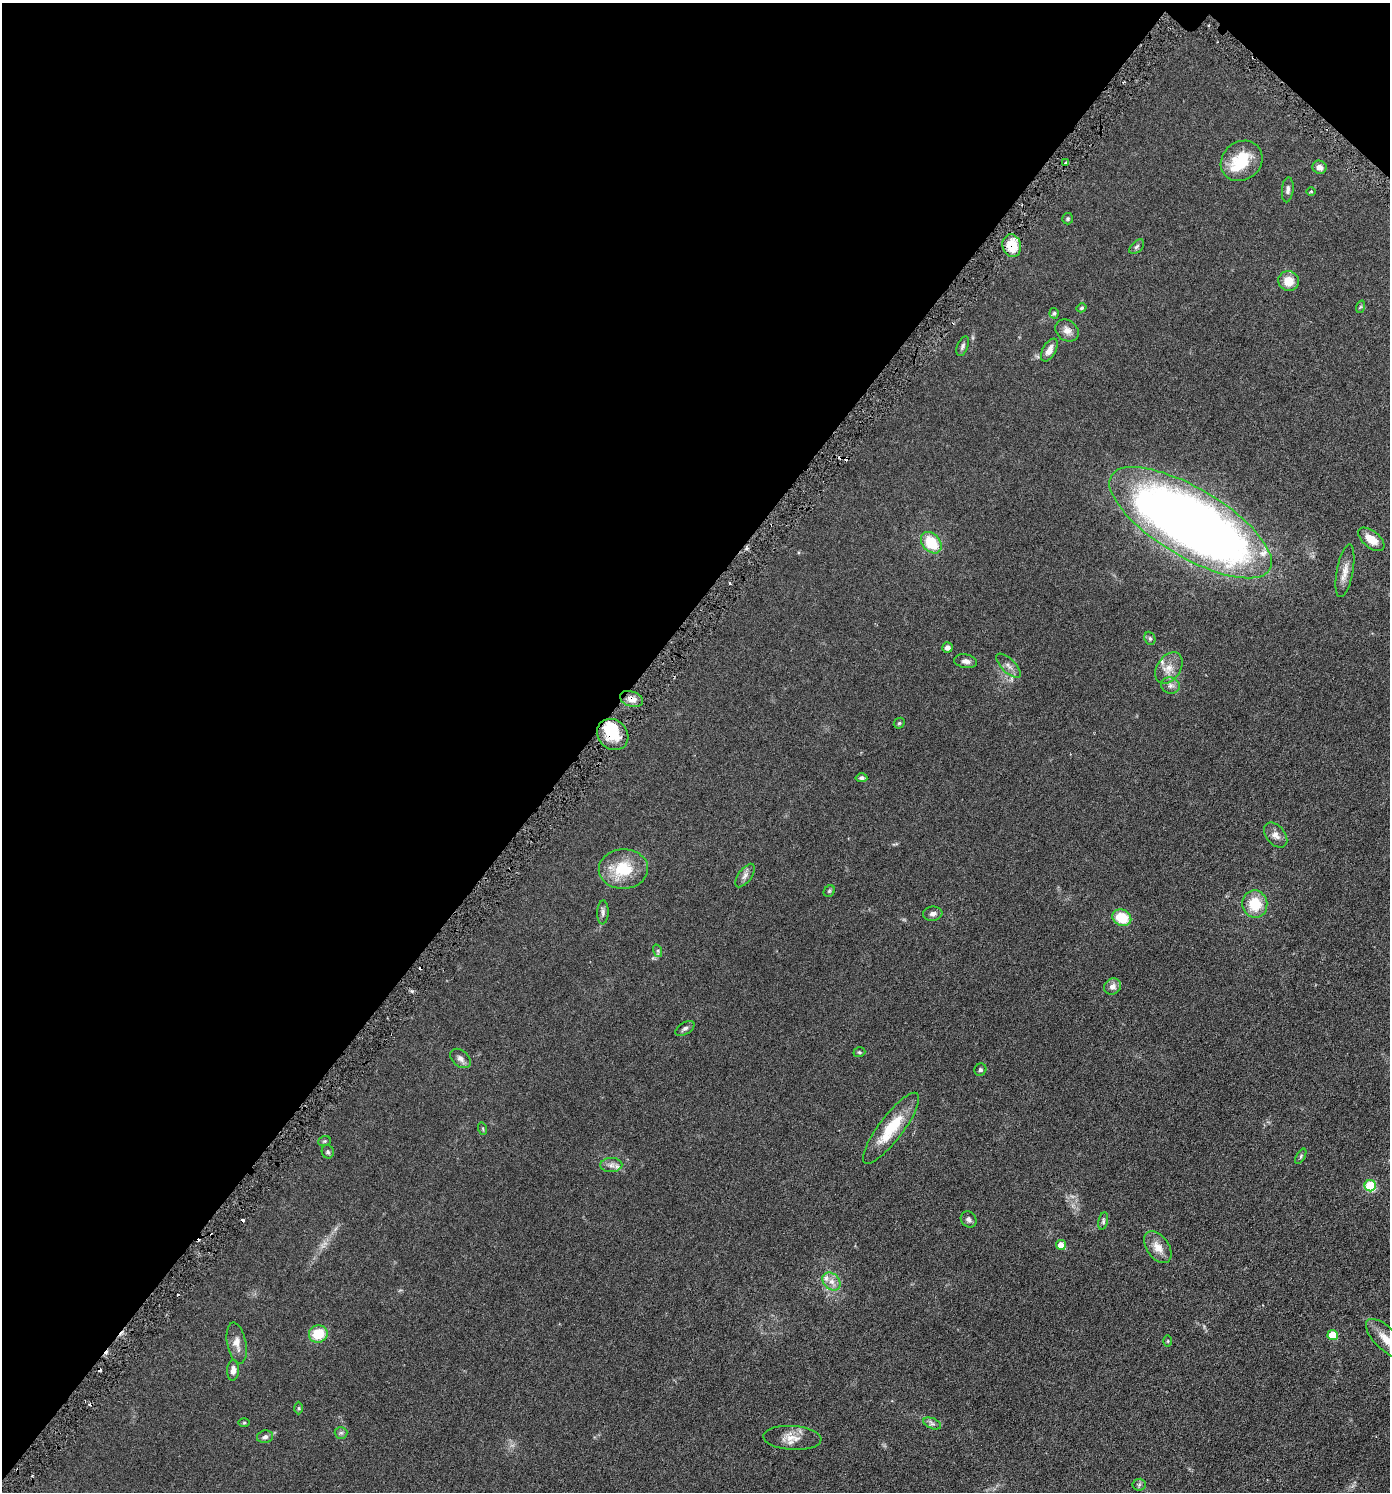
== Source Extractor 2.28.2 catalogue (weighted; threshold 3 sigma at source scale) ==
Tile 2 of 4 x 4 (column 2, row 1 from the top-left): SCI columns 1542-2929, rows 4490-5979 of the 6001 x 5996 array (HDU 1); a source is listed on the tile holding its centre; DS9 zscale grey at full resolution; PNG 1392 x 1494 px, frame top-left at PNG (2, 3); each listed source drawn as its Kron ellipse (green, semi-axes under 4 px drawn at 4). Shown black and unused: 43% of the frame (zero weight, under 3 of 6 exposures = <1% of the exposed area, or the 3 px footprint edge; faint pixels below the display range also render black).
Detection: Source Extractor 2.28.2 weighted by HDU 2 'WHT'; one run over the whole footprint, this tile lists its part. Background 0.0567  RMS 0.0059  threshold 0.0242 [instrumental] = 3 sigma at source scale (4.09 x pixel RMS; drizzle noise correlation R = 1.36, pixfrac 0.8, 0.05/0.05 arcsec/px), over >= 5 px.
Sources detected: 79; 1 inside a brighter object's white glare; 6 cosmic-ray / hot-pixel residue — neither listed nor drawn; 4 inside a brighter listed object's ellipse — not listed separately; the other 68 listed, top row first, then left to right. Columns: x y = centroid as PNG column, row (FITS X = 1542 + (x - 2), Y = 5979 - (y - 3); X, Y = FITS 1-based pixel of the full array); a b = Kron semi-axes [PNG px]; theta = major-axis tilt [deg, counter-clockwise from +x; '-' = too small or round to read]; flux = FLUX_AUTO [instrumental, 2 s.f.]
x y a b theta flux
1242 161 22 19 39 17
1065 163 3 2 - 0.65
1319 167 7 6 - 2.8
1288 190 12 5 85 1.6
1311 191 5 3 - 0.44
1068 219 6 5 - 0.81
1012 246 11 9 -75 12
1137 247 9 5 45 1.1
1289 281 10 10 - 7.1
1360 307 6 4 71 0.67
1081 308 5 4 - 0.74
1054 313 5 4 - 0.69
1067 330 12 10 -38 3.2
963 346 10 5 68 1.3
1049 350 12 6 61 3.7
1190 523 92 34 -31 540
1371 539 15 8 -39 7
931 543 12 8 -50 16
1345 571 27 8 80 4.7
1150 638 7 5 -68 0.92
947 647 5 5 - 2.3
966 661 12 6 -10 2.1
1008 666 16 6 -45 2.7
1169 668 17 11 56 5.6
1170 686 9 8 - 2
631 699 12 7 -18 3.3
899 723 6 5 - 0.75
613 734 17 14 -45 13
861 778 6 4 -4 1.2
1276 835 14 9 -50 3.2
623 869 24 20 3 18
745 876 14 6 54 2.2
829 891 6 5 - 0.69
1255 904 14 12 -78 13
603 912 12 5 87 1.5
933 914 10 7 6 1.9
1122 918 10 8 -27 14
658 951 6 4 -73 0.82
1113 986 9 7 35 2.6
685 1028 11 5 31 1.4
859 1052 6 4 18 0.66
461 1058 12 8 -39 2.4
980 1070 6 5 - 0.95
891 1128 43 12 53 18
483 1129 6 4 -72 0.59
324 1141 6 5 - 0.73
328 1152 7 6 - 1
1301 1156 8 3 61 0.75
611 1165 11 7 0 2.5
1370 1186 5 5 - 28
969 1219 8 7 - 1.8
1103 1221 9 5 78 1
1061 1245 5 5 - 5.4
1158 1247 18 11 -54 5.4
831 1281 10 8 -43 3.2
318 1334 9 8 - 13
1333 1335 5 5 - 11
1386 1339 25 11 -45 8.1
1168 1341 5 3 - 0.49
237 1343 21 9 -79 4.4
233 1370 10 6 87 2.5
299 1408 6 4 -90 0.66
244 1423 6 4 1 0.53
932 1423 9 5 -23 1.4
341 1433 6 6 - 1.1
265 1437 8 6 11 1.5
792 1438 29 12 -4 6.5
1139 1485 6 6 - 1.1
Overlapping masked pixels (flux is a lower limit): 3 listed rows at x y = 1012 246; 631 699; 613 734
Isophote crosses this tile's border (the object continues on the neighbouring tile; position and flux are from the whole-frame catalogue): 1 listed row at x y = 1386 1339